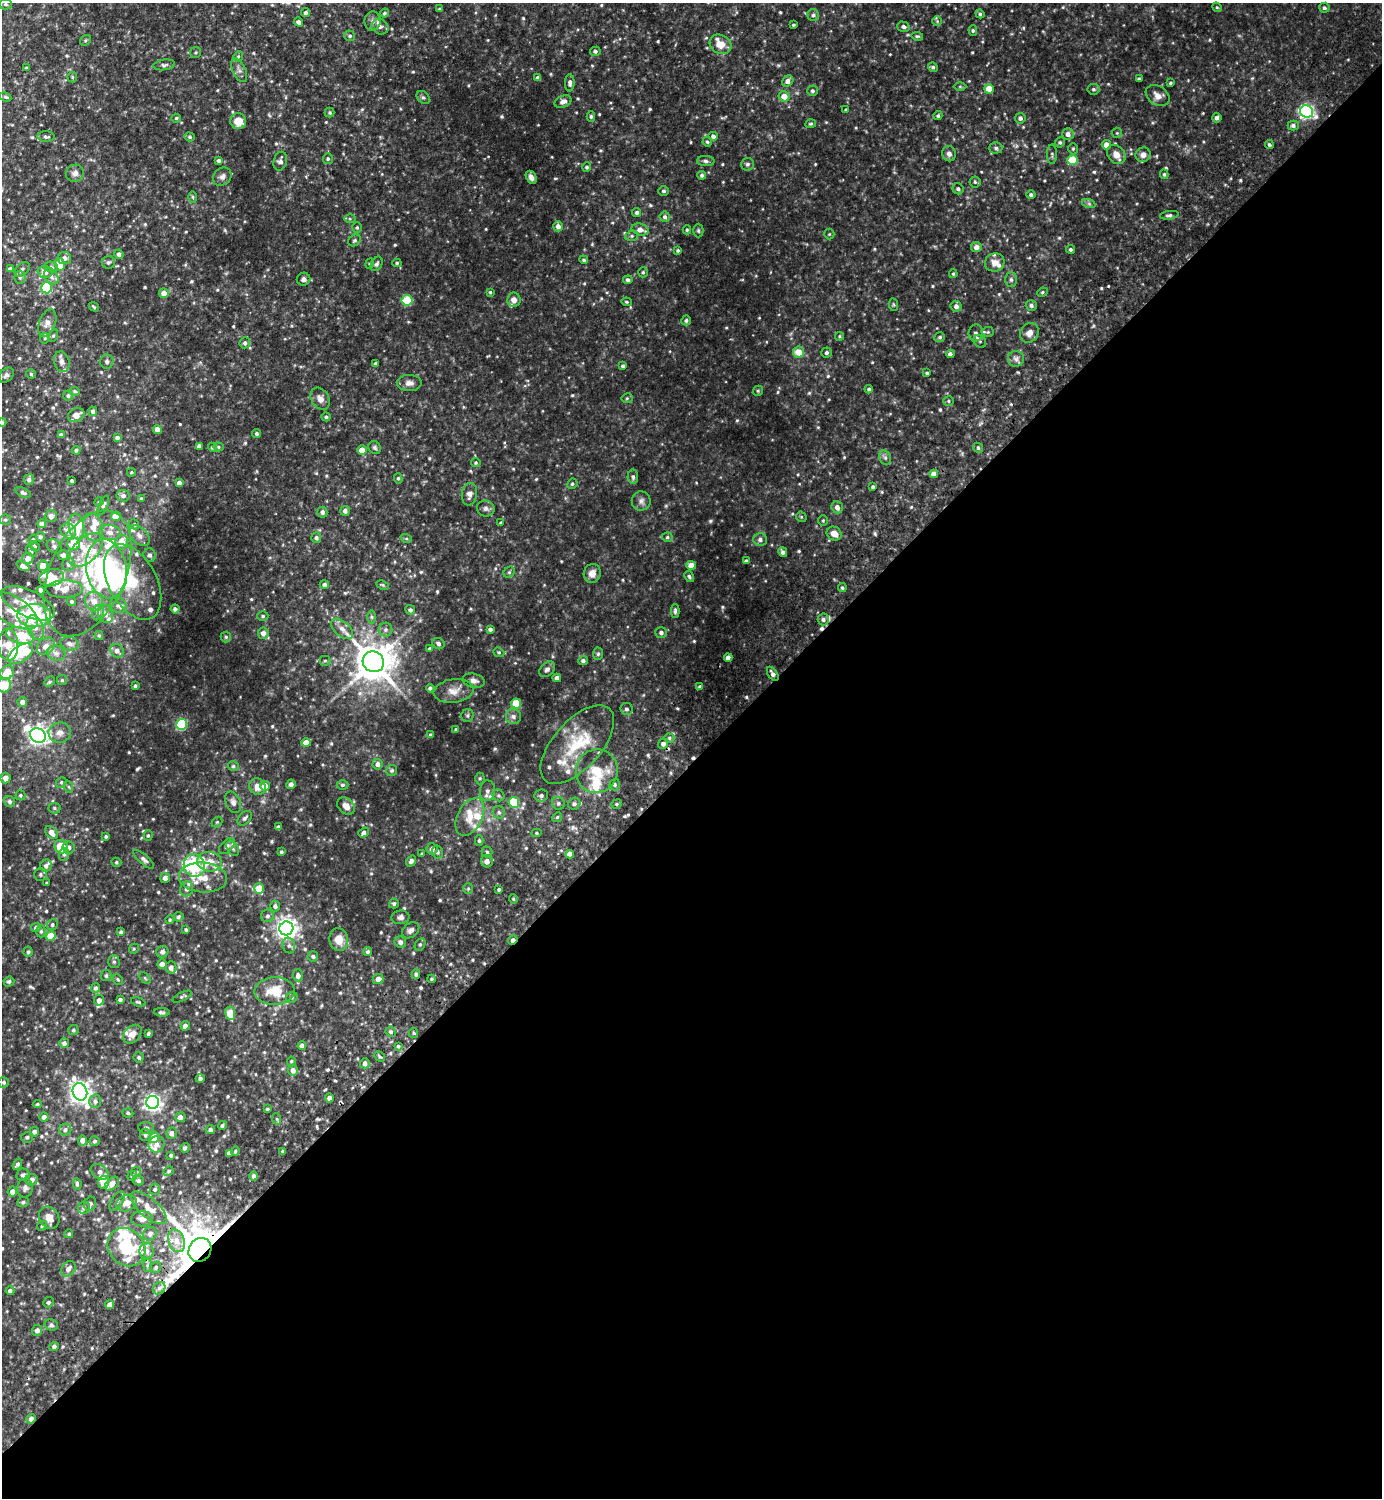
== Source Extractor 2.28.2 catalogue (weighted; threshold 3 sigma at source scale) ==
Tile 15 of 4 x 4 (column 3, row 4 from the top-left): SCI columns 2962-4341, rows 45-1540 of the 6065 x 6072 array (HDU 1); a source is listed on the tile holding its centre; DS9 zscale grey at full resolution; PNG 1384 x 1500 px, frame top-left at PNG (2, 3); each listed source drawn as its Kron ellipse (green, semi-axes under 4 px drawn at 4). Shown black and unused: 49% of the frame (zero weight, under 2 of 3 exposures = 3% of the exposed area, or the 3 px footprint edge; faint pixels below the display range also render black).
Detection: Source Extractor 2.28.2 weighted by HDU 2 'WHT'; one run over the whole footprint, this tile lists its part. Background 0.15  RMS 0.018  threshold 0.0827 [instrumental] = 3 sigma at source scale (4.5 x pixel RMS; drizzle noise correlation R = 1.50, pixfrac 1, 0.05/0.05 arcsec/px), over >= 5 px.
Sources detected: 762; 1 too faint to see at this stretch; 5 inside a brighter object's white glare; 5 cosmic-ray / hot-pixel residue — neither listed nor drawn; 62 inside a brighter listed object's ellipse — not listed separately; of the other 689, all 500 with FLUX_AUTO >= 2.26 (the completeness limit of this list) listed and drawn (189 fainter detections not listed), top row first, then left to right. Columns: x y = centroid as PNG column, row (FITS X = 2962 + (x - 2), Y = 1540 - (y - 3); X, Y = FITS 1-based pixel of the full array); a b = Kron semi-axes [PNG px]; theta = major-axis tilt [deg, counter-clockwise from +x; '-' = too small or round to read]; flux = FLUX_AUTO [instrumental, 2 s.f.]
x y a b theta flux
5 4 6 5 - 3.5
1217 7 5 4 - 2.3
1324 8 5 5 - 3.5
440 9 3 3 - 2.4
306 13 4 4 - 3.8
384 13 4 4 - 3.1
980 14 5 4 - 3.6
813 15 6 5 - 4.2
373 21 9 8 - 8.3
937 21 5 5 - 2.4
299 22 5 4 - 6.2
793 25 3 3 - 2.4
380 27 9 7 -32 8.1
903 27 6 5 - 5
973 30 5 4 - 3
350 36 5 5 - 3.4
917 36 6 4 -8 2.7
85 40 6 4 38 2.5
720 44 11 9 -28 23
595 51 5 4 - 4.4
196 52 5 5 - 2.6
238 56 5 4 - 2.5
164 65 11 5 7 4.5
933 67 5 4 - 3.1
26 68 4 3 - 3.3
239 70 13 6 -64 7.5
72 77 5 4 - 2.3
538 78 4 4 - 8.9
1139 79 4 3 - 4.2
788 81 6 5 - 9.1
570 83 8 5 89 6.4
1170 83 4 3 - 2.4
960 87 6 4 0 2.3
989 89 5 4 - 35
1093 89 6 5 - 3.8
813 91 5 5 - 3.5
784 96 5 5 - 19
1158 96 13 9 -34 13
5 97 6 4 -26 2.8
423 98 7 5 -47 4.1
563 102 9 6 22 7.2
846 110 3 3 - 2.4
1306 112 6 6 - 400
330 113 5 5 - 2.8
938 116 4 4 - 2.8
591 117 5 4 - 2.6
176 118 5 4 - 2.5
1020 118 5 5 - 4.8
1217 118 4 4 - 4.9
238 121 8 8 - 23
811 124 5 4 - 2.6
1293 126 5 5 - 4.6
1117 133 5 5 - 2.3
1068 134 6 6 - 8.4
713 136 4 4 - 5.5
46 137 8 5 -3 4.7
189 137 5 4 - 2.7
707 142 5 4 - 2.6
1060 142 5 4 - 3.2
1269 144 4 4 - 3.2
1106 145 5 4 - 14
996 148 6 5 - 3.9
1073 149 5 4 - 2.4
949 154 8 7 - 7.4
1052 154 10 5 -89 3.7
1116 155 10 8 -51 14
1143 155 7 7 - 9.7
328 159 5 5 - 3.1
219 160 3 3 - 4.6
1073 160 5 5 - 79
280 161 9 6 75 6.9
706 161 9 5 -2 4.5
747 164 6 6 - 4.6
587 167 5 4 - 3
75 173 9 8 - 7.8
1164 174 5 4 - 2.5
702 175 4 4 - 3.6
222 177 10 8 42 7
531 177 7 5 -62 7.6
975 182 5 5 - 3.1
958 189 6 5 - 4.5
663 191 5 5 - 3.4
1031 195 4 4 - 3.9
193 197 6 4 -88 2.3
1089 204 7 4 -19 3.3
637 213 5 4 - 4.1
1169 215 9 4 7 4.7
665 217 5 5 - 4
350 218 6 4 0 3
558 226 5 4 - 9.4
357 227 5 4 - 2.6
640 230 8 6 -15 12
687 230 4 4 - 2.5
698 231 7 5 -89 3
829 234 5 5 - 2.3
632 236 6 5 - 3.2
354 240 7 5 38 3.6
976 247 5 5 - 8.6
1070 249 4 4 - 3
678 250 4 3 - 2.8
119 254 5 4 - 5.2
64 258 7 6 - 8.9
584 260 4 4 - 3
108 262 6 6 - 4.4
995 262 10 9 - 13
397 263 4 4 - 2.5
60 264 6 5 - 36
370 264 5 4 - 2.4
377 264 7 5 62 3.9
52 267 6 5 - 3.3
10 269 4 4 - 4.8
22 269 9 5 44 4.8
45 272 7 6 - 12
643 272 5 4 - 3
953 274 4 4 - 2.6
51 276 9 6 -52 6.9
20 277 6 5 - 3.9
304 279 7 6 - 5.7
628 280 5 4 - 4.2
1011 280 7 6 - 4.6
47 288 5 5 - 110
490 292 4 4 - 2.6
1042 292 5 4 - 2.6
164 293 5 5 - 13
407 300 5 5 - 96
514 300 7 6 - 9.8
626 302 5 4 - 2.4
893 305 6 4 -83 2.3
956 306 5 5 - 6.7
1031 306 6 5 - 4.6
94 307 5 3 - 2.3
686 320 5 5 - 4
47 323 14 8 70 11
988 332 6 5 - 2.7
976 333 8 7 - 5.8
1029 333 10 9 - 11
53 336 6 4 61 2.7
839 336 4 4 - 2.3
940 337 5 5 - 3.2
45 338 5 5 - 2.4
980 341 7 5 -47 4.2
245 343 5 5 - 4.7
799 352 5 5 - 24
827 353 5 5 - 4.2
950 354 4 4 - 5.7
1016 359 8 8 - 7.1
62 362 10 7 -76 7.4
107 362 7 6 - 4.9
375 364 4 3 - 3.2
623 366 4 4 - 4
927 373 3 3 - 2.8
31 374 5 5 - 2.6
6 375 8 6 46 5.6
409 383 12 8 -2 8.9
869 389 4 4 - 3.6
75 391 5 4 - 2.7
758 391 5 5 - 2.5
68 396 5 5 - 3.3
627 398 5 5 - 2.4
320 399 12 8 -58 11
948 401 5 4 - 2.4
93 411 4 4 - 4.4
76 415 8 6 27 14
326 417 4 4 - 2.9
2 422 4 3 - 2.7
157 430 4 4 - 12
257 433 4 4 - 3
61 435 4 4 - 7.1
117 437 4 3 - 5.1
199 446 4 4 - 6.3
212 447 5 4 - 3.1
218 447 5 4 - 2.7
375 448 7 6 - 3.5
978 448 5 4 - 2.9
76 450 4 4 - 3.8
362 450 5 4 - 23
885 458 7 5 -68 4.5
476 463 5 5 - 2.4
131 472 4 3 - 2.3
934 474 4 4 - 11
633 477 7 5 -86 4.5
398 478 5 4 - 2.7
29 479 5 5 - 5.3
72 481 3 3 - 3.3
179 483 4 4 - 5.9
572 484 5 5 - 3
873 487 3 3 - 3
23 493 8 4 -23 4.7
469 494 11 7 83 9.2
123 496 7 5 -9 6.2
141 499 4 3 - 2.6
641 501 9 9 - 7.7
99 502 5 4 - 2.3
103 505 10 4 66 4.5
837 507 6 5 - 9.7
486 508 9 8 - 6.1
345 511 5 4 - 5.4
322 512 5 5 - 5.7
51 516 5 5 - 7.8
116 516 5 4 - 29
801 517 5 5 - 2.5
5 520 5 5 - 2.9
823 521 5 4 - 2.4
501 523 4 4 - 2.3
42 524 4 4 - 8.3
134 524 5 4 - 3.2
76 527 13 7 -80 36
93 527 14 9 -76 24
68 531 8 7 - 15
110 532 11 7 -9 12
834 534 7 6 - 13
139 536 12 8 -48 10
40 537 4 4 - 3.4
667 537 5 4 - 2.8
316 538 5 5 - 5.2
406 538 6 4 -19 2.5
33 539 5 4 - 2.7
760 539 7 6 - 6.2
122 542 7 6 - 24
74 544 6 6 - 35
35 546 5 4 - 2.3
54 546 8 6 -36 5.5
86 550 20 12 44 38
31 551 6 4 -46 2.4
783 552 5 4 - 5.2
63 555 5 5 - 5.9
150 555 7 6 - 5.8
28 559 6 5 - 12
746 561 4 3 - 2.7
68 564 6 6 - 4.9
691 565 5 4 - 19
23 566 7 4 -27 8.4
43 566 5 5 - 25
107 569 30 20 -80 190
509 572 6 5 - 3
87 573 66 38 66 220
592 573 9 8 - 13
689 576 6 4 -61 2.8
51 578 12 8 15 28
133 582 41 24 -62 96
324 584 4 4 - 5.6
383 585 6 4 -26 2.4
842 588 4 4 - 3.3
64 589 18 8 1 18
41 590 4 3 - 5.4
72 601 4 4 - 3
94 601 10 9 - 16
28 603 29 13 -26 35
118 605 9 7 -43 7.6
175 609 4 4 - 5.3
13 610 28 13 -33 44
410 610 5 4 - 4.2
675 611 6 3 89 3.7
98 613 8 6 69 5.2
105 614 9 7 -66 9
34 615 17 11 0 110
263 616 5 4 - 2.9
372 617 6 4 -90 3
823 619 6 5 - 5.3
35 627 13 8 -70 15
342 629 13 7 -41 12
490 629 4 4 - 5.2
386 630 7 7 - 5.7
661 632 6 5 - 4.6
263 633 5 5 - 9.2
20 635 14 8 -12 41
99 636 4 4 - 2.3
226 637 5 5 - 3.1
70 644 9 6 -11 7.1
438 644 6 5 - 4.7
8 645 16 10 -89 38
46 646 10 7 42 13
430 649 4 4 - 2.8
117 651 7 6 - 9.2
499 652 5 4 - 2.7
56 653 9 7 -17 8
21 654 14 8 35 25
598 654 6 5 - 3.1
728 658 4 4 - 9.3
325 661 5 5 - 2.6
583 661 5 4 - 4.5
373 662 11 10 - 4500
547 669 9 6 46 7.4
7 672 7 6 - 36
773 674 8 4 -56 6.8
557 678 4 4 - 8.3
62 680 5 5 - 2.6
474 681 11 7 -12 7.9
49 682 6 4 45 2.4
4 685 7 6 - 44
135 686 3 3 - 2.9
700 687 4 4 - 3.4
430 688 4 4 - 3.9
453 691 20 11 8 20
22 702 5 5 - 7.5
516 703 5 5 - 57
626 709 6 6 - 4.4
468 715 6 6 - 4
513 716 8 7 - 7
181 724 5 5 - 160
456 730 4 4 - 3
60 733 11 10 - 12
430 735 4 3 - 3.8
38 736 8 7 - 760
669 738 5 4 - 2.9
306 743 4 4 - 19
663 744 5 5 - 7
577 745 48 24 48 93
377 764 5 5 - 8.1
233 766 5 5 - 3.5
392 770 6 5 - 3.4
597 771 22 21 - 53
6 778 5 5 - 11
480 778 6 4 -89 2.8
61 782 5 5 - 2.9
291 784 5 4 - 6.2
343 785 6 4 2 3.5
615 785 6 5 - 3.1
265 786 5 5 - 18
69 787 6 4 -72 2.3
257 787 8 8 - 16
487 791 10 7 88 8.3
20 795 5 5 - 2.9
498 795 6 5 - 3.1
541 795 7 6 - 5.6
10 801 6 5 - 4.6
233 802 11 7 -67 7.7
514 802 5 5 - 60
558 803 7 6 - 4.4
574 804 6 5 - 4.8
617 804 5 4 - 3
346 806 10 7 -43 13
54 808 6 5 - 3
499 812 6 6 - 4.2
470 817 20 12 63 28
557 817 5 4 - 2.5
245 818 8 5 47 5
217 822 6 4 45 2.7
278 827 4 3 - 4
51 833 7 5 -50 13
364 833 6 4 36 5.9
536 833 5 4 - 2.5
148 835 5 4 - 3
106 836 3 3 - 3.2
479 841 5 4 - 2.9
227 846 9 6 44 5.6
61 847 7 6 - 38
68 847 6 6 - 7.8
233 848 8 5 -58 4.4
432 849 5 5 - 7.4
281 852 4 3 - 3.1
437 852 6 5 - 4.8
487 852 5 5 - 3.2
64 854 6 5 - 4.1
422 854 4 3 - 2.6
570 854 4 4 - 13
144 859 13 4 -41 5.6
411 861 6 4 53 5.2
487 861 6 6 - 10
116 862 5 4 - 2.7
209 862 12 9 -10 18
194 865 11 10 - 74
46 866 6 5 - 5.5
40 874 6 6 - 3.7
165 878 5 5 - 7.9
203 878 24 15 -4 39
47 883 3 3 - 2.9
187 889 7 6 - 6.6
259 889 5 5 - 45
468 889 5 5 - 2.6
499 889 3 3 - 3.4
513 899 5 4 - 2.3
394 903 5 5 - 3.6
275 906 5 5 - 4.8
267 916 6 6 - 4.5
178 917 5 5 - 3.7
400 917 9 6 9 6.2
170 920 4 4 - 2.3
52 925 6 5 - 3.4
36 928 5 4 - 4.9
286 928 7 7 - 1000
186 929 4 3 - 2.4
411 930 9 7 37 6.4
41 931 6 5 - 3.4
121 932 4 3 - 3.2
51 936 5 5 - 38
339 940 11 9 -78 21
513 940 5 4 - 8.1
400 942 6 5 - 5.9
420 944 7 5 62 3.4
289 946 8 6 -74 5.9
134 949 5 4 - 2.3
28 952 5 4 - 2.9
162 952 6 5 - 6.9
368 952 4 4 - 3.5
313 956 5 5 - 3.8
114 962 6 5 - 3.4
162 964 5 4 - 9.4
171 967 6 5 - 8.3
416 974 5 4 - 3.3
298 975 6 5 - 9
106 976 5 5 - 3.9
145 978 7 4 -46 2.5
118 979 6 4 -48 2.3
378 979 5 5 - 8.6
431 979 4 4 - 2.5
9 981 5 5 - 3.2
96 988 5 4 - 4.1
275 991 20 14 2 43
182 997 10 4 26 3.3
292 998 6 5 - 2.7
99 1000 5 5 - 8
120 1000 4 3 - 5
138 1002 7 4 -17 2.5
162 1012 8 4 -2 4
230 1013 6 5 - 53
185 1026 5 4 - 7.8
73 1030 5 5 - 3.4
391 1032 5 5 - 3.5
148 1033 4 3 - 3.6
414 1033 5 4 - 2.6
132 1034 11 7 45 15
64 1043 5 5 - 5.5
302 1046 4 4 - 9.1
398 1046 4 4 - 2.6
380 1056 6 3 -45 2.6
139 1057 5 5 - 3.3
291 1061 5 4 - 2.4
365 1063 5 5 - 6.7
293 1070 5 5 - 9.4
200 1078 4 4 - 4.6
4 1082 5 5 - 3.7
80 1092 9 7 -68 1100
329 1098 4 4 - 8.4
95 1101 7 6 - 6
153 1102 6 6 - 610
37 1104 4 4 - 2.5
267 1109 4 3 - 2.5
128 1113 5 4 - 2.9
44 1117 4 4 - 8.7
180 1117 5 5 - 7
277 1119 6 3 -71 2.4
222 1125 4 4 - 3.3
146 1128 7 6 - 4.3
210 1129 5 4 - 4.5
65 1130 6 6 - 5.2
34 1132 5 4 - 6.4
171 1133 5 5 - 7.2
145 1135 6 5 - 4.8
27 1137 6 5 - 3.9
154 1137 5 5 - 32
82 1140 5 4 - 9.8
95 1141 5 5 - 3.4
156 1144 8 7 - 9.7
185 1148 5 4 - 3.9
235 1151 5 3 - 2.4
283 1151 4 3 - 2.3
229 1153 4 4 - 8.2
171 1155 4 3 - 3
17 1164 6 4 56 4.6
169 1171 5 4 - 3.1
100 1172 10 6 -34 7.9
136 1172 5 4 - 2.5
23 1175 6 6 - 4.5
132 1176 5 4 - 3.5
254 1176 4 4 - 5.3
32 1180 6 5 - 9
138 1181 5 4 - 4.8
104 1182 6 5 - 29
77 1184 6 4 -84 3.5
112 1184 8 5 45 12
25 1188 9 7 82 6.2
155 1189 6 5 - 4
12 1192 5 4 - 10
117 1201 11 5 56 5.6
23 1202 6 5 - 3.7
127 1203 10 8 19 17
90 1204 7 6 - 6.7
84 1208 6 6 - 4.9
149 1208 22 9 -41 26
49 1218 12 9 -55 14
142 1219 11 7 0 12
42 1226 5 4 - 2.3
69 1234 4 4 - 2.6
150 1234 7 6 - 6.9
177 1241 11 8 -71 17
127 1247 20 17 -46 85
200 1250 12 11 - 6800
147 1251 8 7 - 8.5
148 1265 6 4 89 4.6
156 1267 6 5 - 4.1
68 1269 8 6 52 8.3
159 1288 7 5 45 5
10 1291 4 4 - 5.1
48 1302 5 5 - 3.7
110 1304 4 4 - 8.5
51 1325 7 5 -16 4.3
37 1330 5 5 - 7.7
54 1346 5 4 - 5.3
31 1419 5 4 - 6.9
Overlapping masked pixels (flux is a lower limit): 2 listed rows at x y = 513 940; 200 1250
Isophote crosses this tile's border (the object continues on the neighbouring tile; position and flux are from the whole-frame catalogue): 3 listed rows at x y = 2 422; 8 645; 4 685
Unlisted compact peaks at least as high as the median listed source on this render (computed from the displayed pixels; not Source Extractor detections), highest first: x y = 875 534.